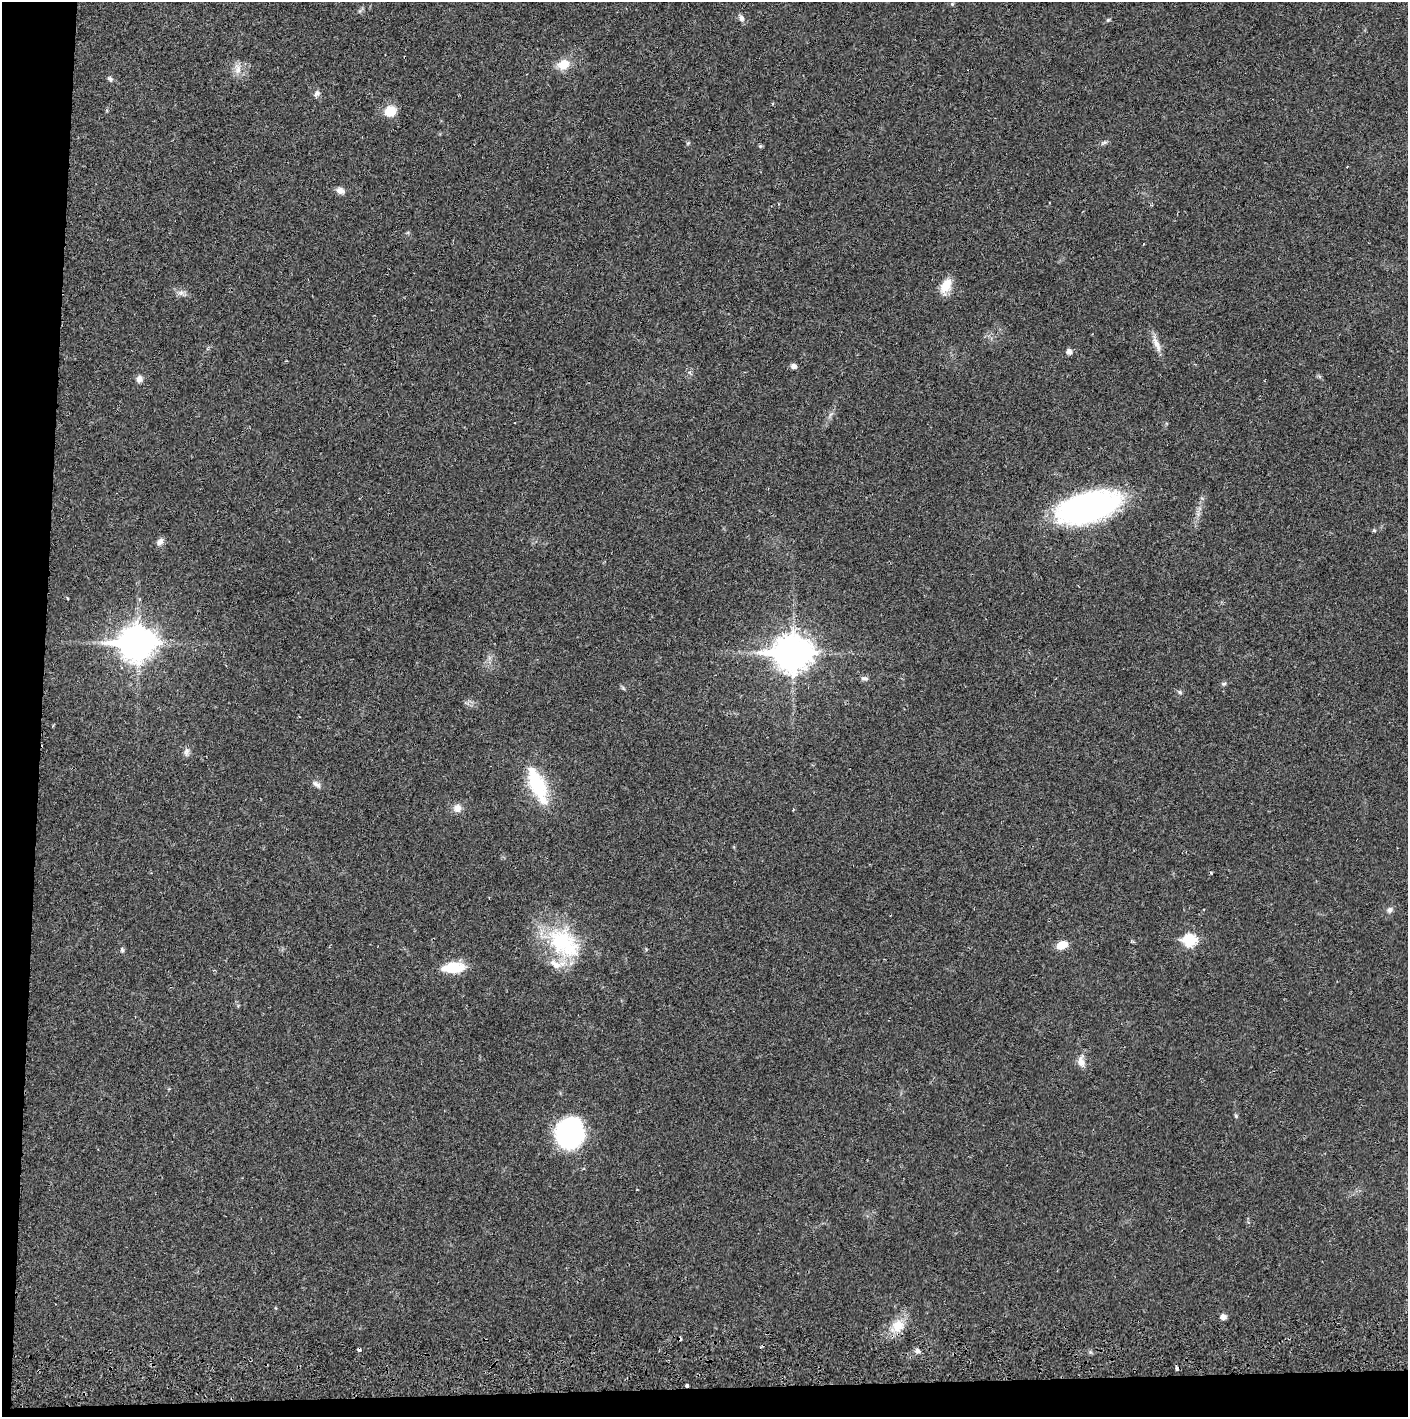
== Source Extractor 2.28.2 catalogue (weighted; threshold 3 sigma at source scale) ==
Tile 7 of 3 x 3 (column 1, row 3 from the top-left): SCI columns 4-1409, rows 56-1470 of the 4229 x 4358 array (HDU 1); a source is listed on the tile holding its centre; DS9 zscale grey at full resolution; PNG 1410 x 1419 px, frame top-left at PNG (2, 2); no overlay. Shown black and unused: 5% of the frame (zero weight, under 2 of 3 exposures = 3% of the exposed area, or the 3 px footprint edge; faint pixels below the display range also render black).
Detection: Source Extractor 2.28.2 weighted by HDU 2 'WHT'; one run over the whole footprint, this tile lists its part. Background 0.0218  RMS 0.0035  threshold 0.0157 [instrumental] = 3 sigma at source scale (4.5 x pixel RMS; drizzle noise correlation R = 1.50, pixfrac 1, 0.05/0.05 arcsec/px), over >= 5 px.
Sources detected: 51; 4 cosmic-ray / hot-pixel residue — not listed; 1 inside a brighter listed object's ellipse — not listed separately; the other 46 listed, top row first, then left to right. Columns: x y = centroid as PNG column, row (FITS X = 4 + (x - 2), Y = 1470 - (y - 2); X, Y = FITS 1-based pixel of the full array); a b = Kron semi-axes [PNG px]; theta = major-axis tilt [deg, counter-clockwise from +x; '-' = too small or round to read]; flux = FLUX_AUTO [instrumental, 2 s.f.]
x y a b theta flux
952 4 4 4 - 0.44
741 18 9 7 -60 1.4
563 64 11 9 22 6.6
238 69 17 8 -85 2.8
110 79 8 6 -46 0.84
317 93 9 7 46 1.3
390 111 13 11 35 6.1
688 143 6 5 - 0.49
1104 143 10 4 23 0.82
760 146 5 5 - 0.46
340 191 10 7 -23 1.9
946 286 20 12 66 5.2
181 293 9 7 1 1.4
1156 344 24 7 -66 3.2
1069 352 5 5 - 1.9
794 366 5 5 - 1.7
139 379 9 8 - 1.6
831 414 9 3 45 0.74
1088 507 51 23 15 120
1374 530 5 4 - 0.42
160 542 10 7 57 1.7
67 598 4 2 - 0.33
137 643 13 11 2 600
792 653 15 12 0 570
865 678 10 6 -5 0.99
1224 684 7 5 4 0.66
623 688 7 4 -46 0.54
1180 692 6 5 - 0.73
186 752 13 7 81 1.4
316 784 12 6 -35 1.5
537 785 45 17 -67 21
457 808 10 10 - 2.5
1390 910 8 6 69 1.2
1190 940 7 6 - 29
564 943 52 33 -43 32
1062 945 11 7 23 5.3
122 950 7 5 -75 0.66
453 968 24 11 4 11
1081 1062 15 10 -72 2.7
1236 1116 6 4 -48 0.46
569 1133 23 21 78 64
1223 1317 7 6 - 1.6
898 1326 19 16 62 6.9
359 1349 3 3 - 1.8
918 1351 7 7 - 1.1
687 1386 3 3 - 1.1
Overlapping masked pixels (flux is a lower limit): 2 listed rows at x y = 359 1349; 687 1386
Unlisted compact peaks at least as high as the median listed source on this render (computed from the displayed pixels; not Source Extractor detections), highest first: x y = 1108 20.